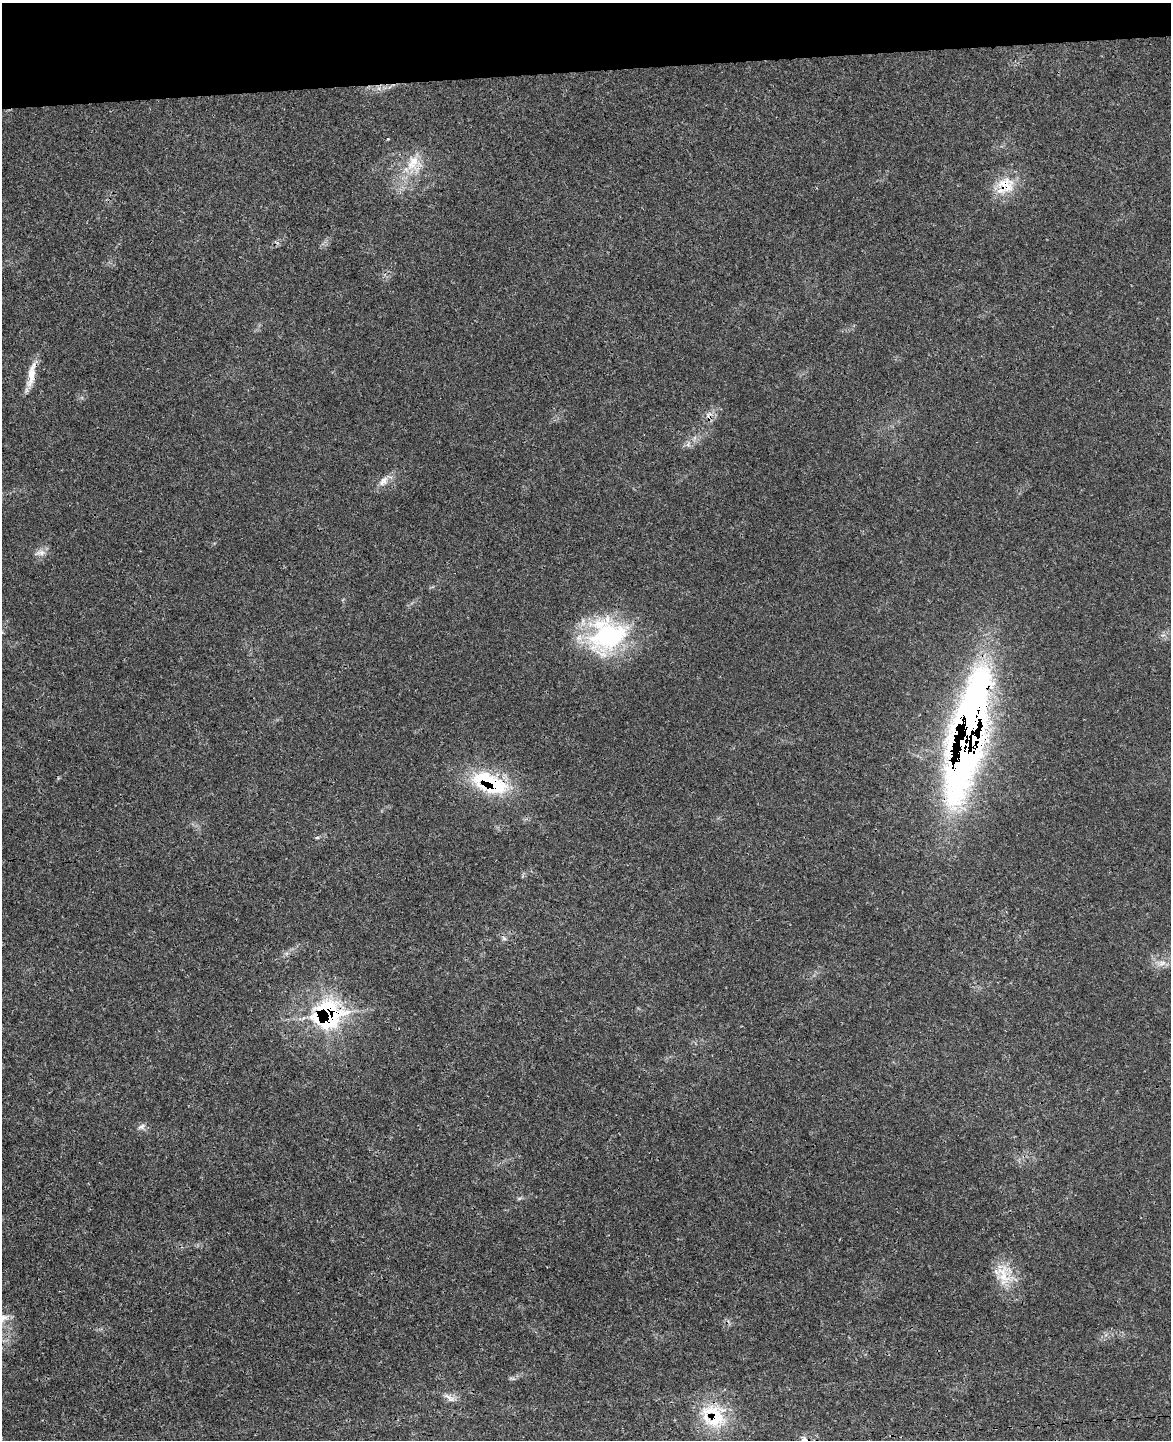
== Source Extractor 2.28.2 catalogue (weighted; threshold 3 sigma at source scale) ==
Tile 3 of 4 x 3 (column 3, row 1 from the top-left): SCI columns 2404-3572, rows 3024-4461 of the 4776 x 4715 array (HDU 1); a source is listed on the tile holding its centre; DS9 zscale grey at full resolution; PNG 1173 x 1442 px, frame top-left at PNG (2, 3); no overlay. Shown black and unused: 5% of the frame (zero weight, under 3 of 4 exposures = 6% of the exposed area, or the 3 px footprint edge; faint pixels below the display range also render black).
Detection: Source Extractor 2.28.2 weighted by HDU 2 'WHT'; one run over the whole footprint, this tile lists its part. Background 0.0423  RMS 0.003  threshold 0.0133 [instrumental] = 3 sigma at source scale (4.5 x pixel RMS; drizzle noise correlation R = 1.50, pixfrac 1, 0.05/0.05 arcsec/px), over >= 5 px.
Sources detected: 23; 1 inside a brighter object's white glare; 1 cosmic-ray / hot-pixel residue — not listed; the other 21 listed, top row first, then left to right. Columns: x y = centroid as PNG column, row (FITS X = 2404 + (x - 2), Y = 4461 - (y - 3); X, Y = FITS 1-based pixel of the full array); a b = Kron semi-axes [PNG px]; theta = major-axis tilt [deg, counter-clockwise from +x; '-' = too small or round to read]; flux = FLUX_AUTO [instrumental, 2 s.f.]
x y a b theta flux
388 139 3 3 - 0.26
413 163 27 17 74 8.1
1005 185 26 23 -29 8.8
31 375 37 9 80 4.9
688 444 7 6 - 0.86
383 481 17 10 46 2.6
40 553 17 7 10 1.9
603 637 57 42 -81 36
969 735 143 32 78 220
490 783 50 24 -23 24
317 838 6 4 2 0.39
504 938 7 5 -31 0.65
1161 963 14 8 18 2.4
328 1014 33 30 26 43
141 1127 11 7 28 1.2
519 1198 7 4 19 0.49
1003 1275 33 20 87 8.8
3 1318 17 10 20 3.6
449 1398 20 7 -32 2
714 1416 36 32 -50 16
804 1440 12 8 -39 1.6
Overlapping masked pixels (flux is a lower limit): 6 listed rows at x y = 1005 185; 31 375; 969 735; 490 783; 328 1014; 714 1416
Isophote crosses this tile's border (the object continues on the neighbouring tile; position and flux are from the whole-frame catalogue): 2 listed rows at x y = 3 1318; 804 1440